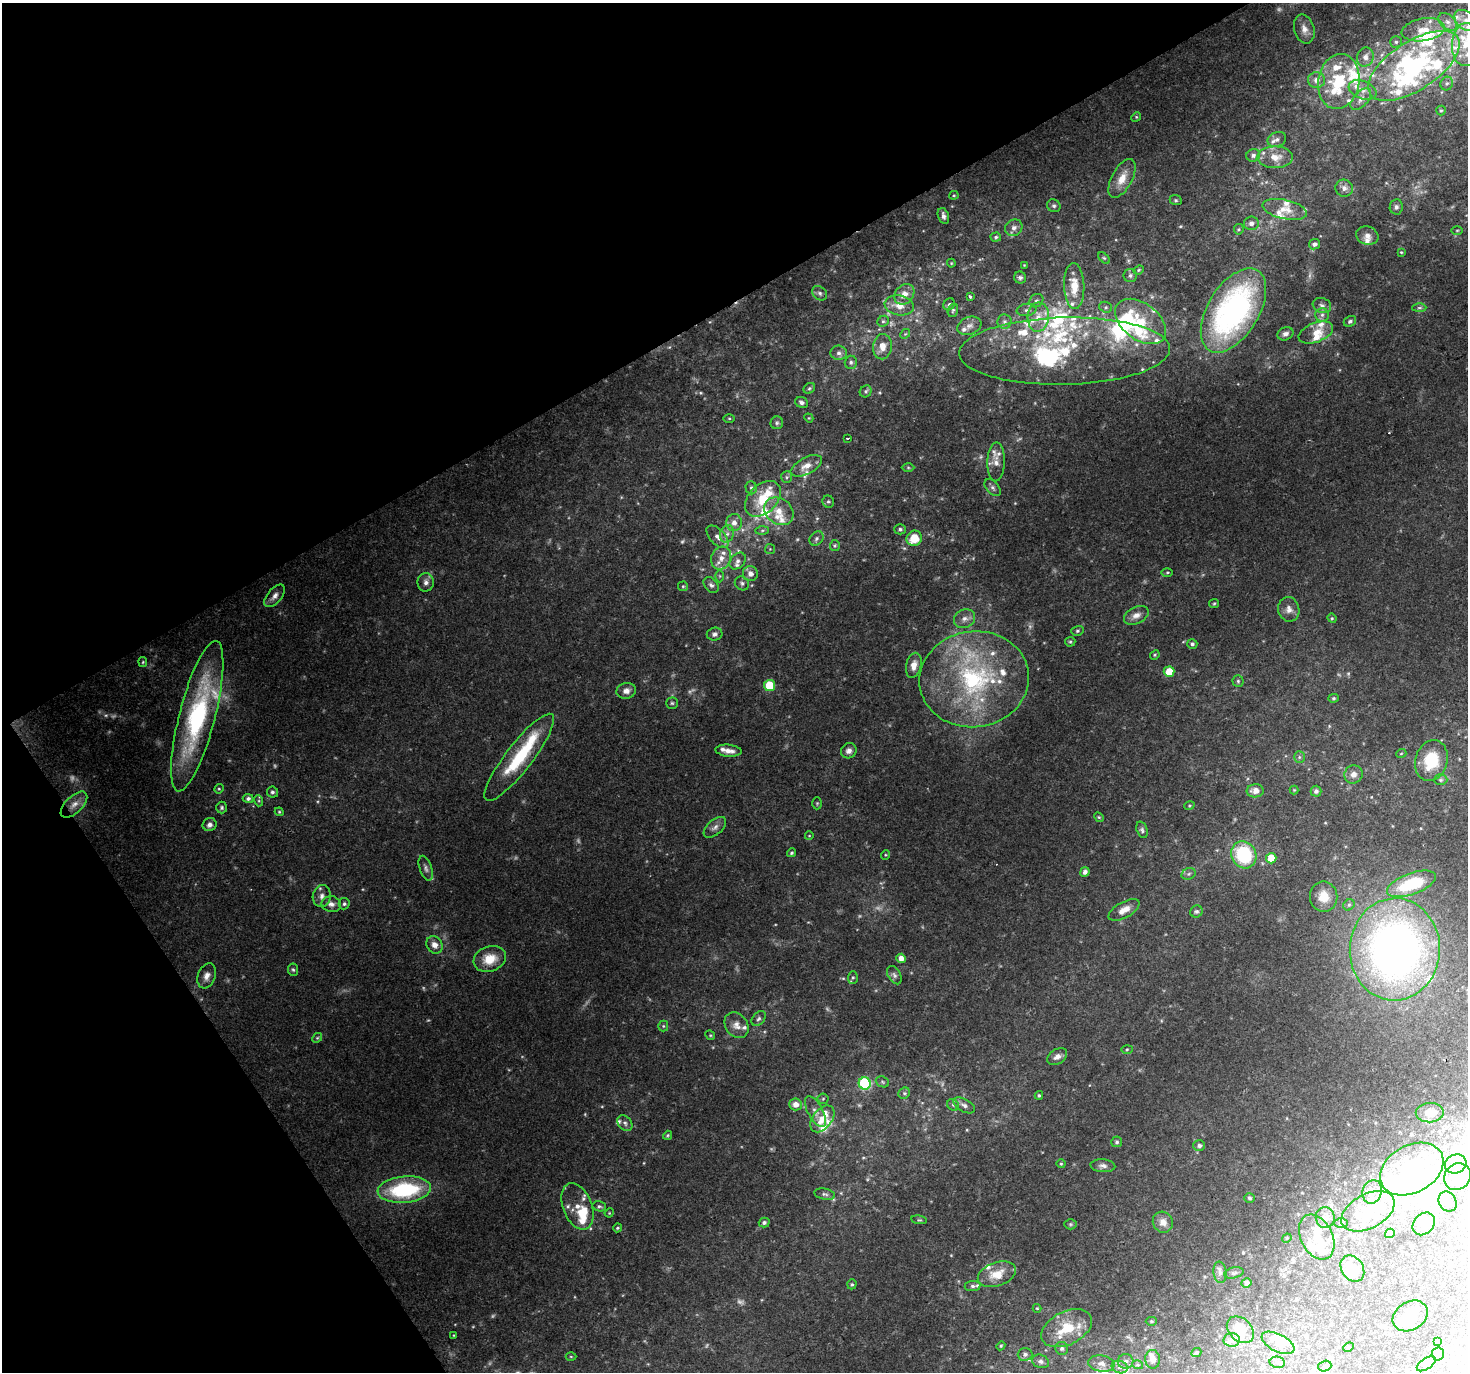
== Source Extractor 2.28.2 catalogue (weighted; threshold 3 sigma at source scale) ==
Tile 5 of 4 x 4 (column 1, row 2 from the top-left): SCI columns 3-1468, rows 2918-4287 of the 5868 x 5773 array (HDU 1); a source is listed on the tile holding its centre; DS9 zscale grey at full resolution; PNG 1470 x 1374 px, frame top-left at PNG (2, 3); each listed source drawn as its Kron ellipse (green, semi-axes under 4 px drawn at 4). Shown black and unused: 30% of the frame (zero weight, under 2 of 3 exposures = <1% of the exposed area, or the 3 px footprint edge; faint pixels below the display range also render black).
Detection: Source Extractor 2.28.2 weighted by HDU 2 'WHT'; one run over the whole footprint, this tile lists its part. Background 0.0703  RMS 0.0061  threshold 0.0277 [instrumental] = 3 sigma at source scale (4.5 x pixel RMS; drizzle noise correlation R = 1.50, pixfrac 1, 0.0396/0.0396 arcsec/px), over >= 5 px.
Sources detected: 380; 22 too faint to see at this stretch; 26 inside a brighter object's white glare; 1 cosmic-ray / hot-pixel residue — neither listed nor drawn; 82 inside a brighter listed object's ellipse — not listed separately; the other 249 listed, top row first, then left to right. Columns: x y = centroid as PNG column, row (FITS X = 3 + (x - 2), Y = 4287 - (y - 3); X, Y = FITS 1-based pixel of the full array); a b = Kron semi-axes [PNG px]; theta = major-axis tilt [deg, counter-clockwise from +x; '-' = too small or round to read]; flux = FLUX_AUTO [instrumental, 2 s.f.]
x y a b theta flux
1466 20 13 8 -38 6.1
1448 22 11 7 -45 3.7
1304 29 15 10 -75 4.6
1423 30 22 11 9 11
1396 42 5 5 - 1.2
1465 45 21 13 88 17
1365 57 10 8 69 3.5
1414 66 52 24 33 79
1316 80 8 8 - 4
1339 81 27 20 80 33
1447 84 7 6 - 1.6
1363 90 14 9 -22 6
1361 99 13 7 48 4
1441 110 5 4 - 0.83
1136 117 5 4 - 0.78
1277 139 9 7 23 2
1253 155 7 6 - 2
1275 157 18 11 0 8.2
1122 178 21 10 62 8.6
1344 188 9 8 - 2.8
954 195 4 4 - 0.7
1176 200 6 5 - 0.94
1054 206 7 6 - 1.4
1396 207 7 6 - 1.8
1285 209 22 9 -13 7.4
943 216 8 5 -73 2.5
1251 223 7 6 - 2.7
1014 228 9 8 - 2.9
1239 229 5 4 - 0.84
1457 230 6 4 1 0.67
1367 236 11 9 -19 3.8
996 237 5 4 - 1.1
1315 244 6 5 - 1.8
1401 252 4 4 - 0.66
1104 258 7 4 -44 1
951 263 4 4 - 0.56
1024 265 3 3 - 0.43
1139 270 5 4 - 0.87
1130 275 7 6 - 1.6
1020 278 6 6 - 1.6
1074 286 23 10 -88 14
820 293 8 6 -45 1.9
904 294 11 9 48 5.9
970 297 3 3 - 1.3
1036 301 7 6 - 1.6
949 304 6 5 - 1.4
899 305 15 10 -11 7.7
1322 305 9 7 -20 2.5
1106 307 6 5 - 1.2
1419 308 7 4 1 1.2
953 310 7 5 73 1.1
1026 310 10 6 8 2.3
1233 310 47 25 58 160
1322 315 6 6 - 2.1
1038 317 14 10 84 8.4
883 321 6 5 - 1.1
1141 321 29 18 -37 24
1350 321 6 5 - 1.4
1005 322 7 7 - 2.1
969 326 12 8 21 3.8
1316 332 18 9 21 8.6
905 334 5 4 - 0.8
1285 334 8 6 22 2.3
882 347 13 9 82 6.3
1065 351 105 33 1 90
839 353 8 7 - 2.4
851 362 6 6 - 1.5
809 388 6 5 - 1
866 391 6 5 - 1.2
802 402 6 5 - 2.1
729 418 6 4 -1 0.69
809 418 4 3 - 0.54
777 423 6 6 - 1.4
847 438 3 2 - 0.84
996 462 19 8 88 6
806 466 17 8 28 6.1
908 468 6 4 -1 0.79
787 477 6 5 - 1.3
751 488 6 5 - 1.3
993 488 10 6 -48 2
763 499 21 14 45 19
828 502 6 5 - 1.1
779 511 16 12 -37 9.3
734 523 8 8 - 4.1
900 529 5 5 - 1.3
762 530 6 4 1 1.3
727 534 9 6 73 2.8
717 537 14 7 -47 3.9
816 538 8 6 47 1.9
914 538 8 7 - 13
835 546 5 5 - 0.97
770 549 5 5 - 0.78
721 558 12 9 65 6.3
738 561 9 7 47 2.5
1167 572 5 4 - 0.84
750 574 7 7 - 3.8
720 576 6 4 -89 0.88
426 582 9 8 - 2.9
742 583 7 6 - 1.7
711 585 9 6 -49 2.2
683 586 5 5 - 0.86
275 596 13 7 50 3.7
1214 604 5 4 - 0.79
1289 609 12 10 -73 4.2
1136 615 13 8 26 4.5
1332 618 5 4 - 0.79
964 619 11 9 26 3.6
1077 631 6 5 - 1.1
715 634 8 6 11 2.1
1070 642 5 4 - 0.88
1192 644 5 5 - 1.4
1155 655 5 4 - 0.75
143 662 5 4 - 0.74
914 665 13 7 77 4.6
1169 672 5 5 - 11
974 679 55 48 8 100
1238 681 5 5 - 1.1
770 685 5 5 - 23
626 691 10 7 10 3.9
1333 698 5 4 - 0.82
672 703 5 5 - 1.1
197 716 78 18 76 100
728 751 13 6 -5 4.2
849 751 8 7 - 2.7
1401 754 5 3 - 0.52
519 757 54 13 52 39
1299 757 6 5 - 1.2
1431 761 21 16 72 21
1353 774 9 9 - 3.7
1441 780 7 5 0 1.1
219 789 5 4 - 0.75
1294 790 4 4 - 0.58
1255 791 8 6 5 4.4
1316 791 5 5 - 1.8
272 792 5 5 - 1.5
248 798 5 4 - 2.2
259 801 5 3 - 0.8
817 803 6 5 - 0.83
74 805 16 8 44 6.2
1189 806 5 3 - 0.7
222 808 6 5 - 1.2
279 812 4 4 - 0.7
1099 817 5 4 - 0.74
210 825 7 6 - 3.1
715 827 13 7 41 3.3
1142 830 8 5 -71 1.5
809 836 4 3 - 0.43
791 853 4 3 - 0.94
885 855 5 3 - 0.53
1244 855 14 12 -62 40
1271 858 5 5 - 10
426 868 13 6 -72 2.4
1085 872 5 4 - 2.4
1189 874 7 5 22 1.2
1411 884 26 10 20 37
322 896 11 9 79 3.5
1324 897 15 13 -80 10
331 904 10 8 -10 3.2
344 904 5 5 - 1.3
1349 905 6 5 - 1.3
1124 910 17 8 29 6.1
1196 911 6 6 - 1.4
434 945 9 7 -56 4.4
1395 949 51 45 87 370
901 958 5 4 - 4.6
490 959 16 12 20 12
293 970 6 5 - 1.2
894 975 10 6 -61 2
207 976 13 8 69 4.2
853 977 6 5 - 1
759 1019 8 6 49 1.7
736 1025 14 11 -53 5.3
663 1026 5 5 - 0.85
710 1035 5 4 - 0.65
317 1038 5 4 - 0.84
1127 1049 6 4 2 0.72
1057 1057 11 7 33 3.4
882 1082 7 5 -22 1.1
865 1083 6 6 - 65
904 1093 6 5 - 1.2
1039 1095 4 3 - 0.9
823 1099 5 5 - 0.88
796 1104 6 6 - 4.8
953 1105 6 5 - 1.2
964 1105 12 6 -30 2.6
815 1111 17 7 -61 4.1
1430 1113 14 9 1 5.1
822 1119 15 9 52 9.4
625 1123 9 6 -48 1.9
668 1135 5 4 - 0.68
1117 1142 5 5 - 1.2
1199 1146 6 5 - 1.7
1061 1164 4 4 - 0.62
1456 1164 11 9 25 5.2
1103 1166 12 6 -4 2.8
1412 1169 34 23 29 53
1457 1177 14 12 46 6.7
404 1190 27 13 5 57
1372 1192 12 9 73 5.3
825 1194 10 5 -12 1.7
1249 1198 5 4 - 1.1
1448 1201 10 8 -58 3.5
577 1206 24 14 -69 9.3
599 1206 7 5 -15 1.2
1368 1211 29 17 28 20
609 1213 5 3 - 0.57
1325 1218 10 9 - 4.7
919 1220 8 3 -8 0.8
764 1222 5 4 - 1.7
1163 1222 11 10 - 5.3
1341 1223 7 5 -1 1.1
1070 1224 6 5 - 0.87
1424 1224 12 10 46 7.2
617 1228 4 3 - 0.73
1390 1233 5 4 - 4
1317 1237 24 15 -63 14
1287 1238 5 4 - 0.61
1352 1269 14 10 -56 12
1220 1272 11 6 -82 2.5
1234 1273 10 5 13 1.5
997 1274 20 12 18 12
1246 1283 5 5 - 2.4
852 1284 5 4 - 1
973 1286 8 5 6 1.6
1037 1308 4 4 - 0.61
1410 1316 18 14 31 11
1151 1321 5 4 - 0.84
1067 1328 27 16 26 23
1240 1330 15 11 -44 11
454 1335 3 3 - 0.48
1232 1340 8 6 1 2.9
1438 1342 3 3 - 0.77
1278 1343 18 9 -27 5.7
1001 1346 4 4 - 0.76
1348 1347 6 4 24 0.77
1062 1348 7 6 - 1.9
1196 1353 5 4 - 1.5
1025 1354 7 6 - 2.2
1438 1354 6 6 - 1.6
571 1357 5 3 - 0.61
1153 1359 9 7 -83 5.1
1041 1361 8 6 -20 2.2
1126 1361 8 7 - 2.4
1277 1362 7 5 -11 1.4
1101 1364 13 8 -7 3.7
1426 1364 11 5 33 2
1138 1365 5 3 - 0.82
1325 1366 7 5 18 1.4
1120 1367 8 6 -18 2.1
Overlapping masked pixels (flux is a lower limit): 1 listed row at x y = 519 757
Isophote crosses this tile's border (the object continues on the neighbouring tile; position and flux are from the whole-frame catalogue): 2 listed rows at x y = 1466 20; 1465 45